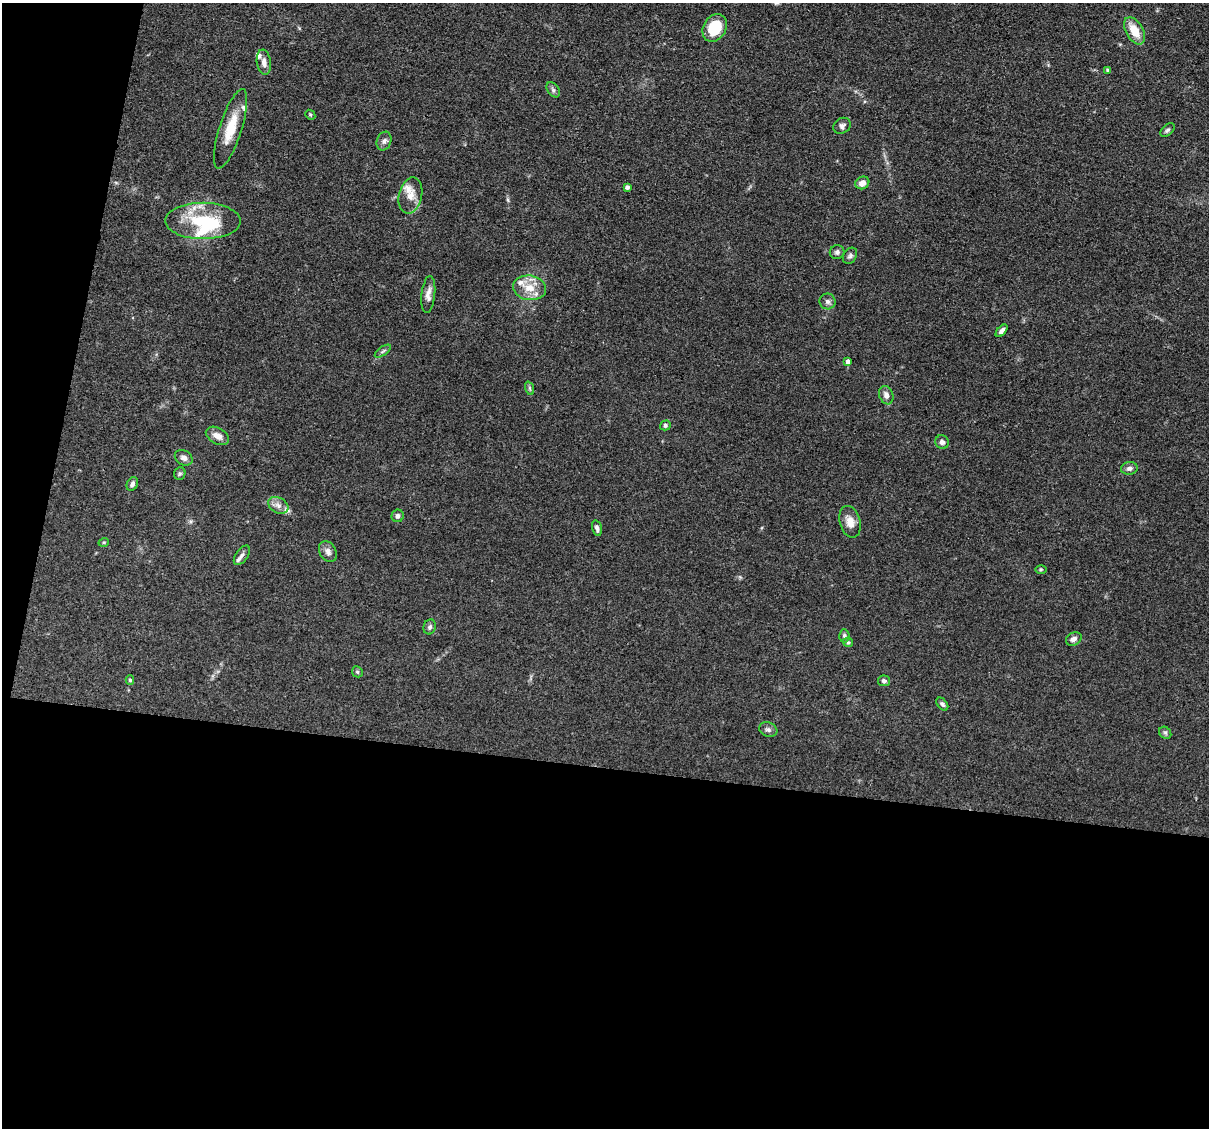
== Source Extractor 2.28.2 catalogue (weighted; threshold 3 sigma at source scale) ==
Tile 13 of 4 x 4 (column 1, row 4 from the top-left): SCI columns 1-1207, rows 233-1358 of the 4830 x 4851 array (HDU 1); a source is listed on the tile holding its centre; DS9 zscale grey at full resolution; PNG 1211 x 1130 px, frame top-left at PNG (2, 3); each listed source drawn as its Kron ellipse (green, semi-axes under 4 px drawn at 4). Shown black and unused: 36% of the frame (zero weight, under 3 of 4 exposures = <1% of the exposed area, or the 3 px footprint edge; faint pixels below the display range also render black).
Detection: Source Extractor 2.28.2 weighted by HDU 2 'WHT'; one run over the whole footprint, this tile lists its part. Background 0.067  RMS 0.0061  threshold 0.0275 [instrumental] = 3 sigma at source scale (4.5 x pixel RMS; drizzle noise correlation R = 1.50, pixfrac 1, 0.05/0.05 arcsec/px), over >= 5 px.
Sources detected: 57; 2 inside a brighter object's white glare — neither listed nor drawn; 6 inside a brighter listed object's ellipse — not listed separately; the other 49 listed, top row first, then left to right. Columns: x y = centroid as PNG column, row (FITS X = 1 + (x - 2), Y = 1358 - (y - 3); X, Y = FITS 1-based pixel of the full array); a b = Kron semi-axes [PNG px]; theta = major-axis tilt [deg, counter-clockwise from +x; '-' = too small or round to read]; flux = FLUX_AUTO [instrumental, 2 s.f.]
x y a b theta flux
715 28 14 11 60 19
1134 31 15 8 -60 11
264 62 12 7 -81 3.6
1108 70 4 3 - 0.96
553 90 8 5 -54 1.6
310 115 5 4 - 0.77
842 126 9 7 31 2
231 129 41 11 72 16
1167 130 8 5 45 1.4
384 141 9 7 70 2.2
862 183 7 6 - 4.2
627 187 4 3 - 1.7
410 195 18 11 77 6.9
203 221 38 18 0 30
837 252 7 7 - 1.7
850 256 9 6 56 1.7
529 288 16 12 -9 9.8
428 294 19 7 84 3.8
827 301 8 8 - 2.1
1002 331 7 4 47 2.1
383 351 9 4 35 1.3
848 361 4 4 - 2.3
529 388 7 4 -71 0.94
886 395 9 7 -70 3.2
665 425 5 5 - 1.6
217 436 12 8 -28 4.6
942 442 7 6 - 2.1
184 458 9 7 -33 2.8
1129 468 8 6 7 2.1
180 474 6 5 - 1.1
132 484 7 5 63 2.1
278 505 11 7 -30 3.4
398 516 6 6 - 1.8
850 522 16 10 -75 5.8
597 528 8 4 -75 1.8
104 542 5 3 - 0.6
328 551 11 8 -60 3.1
242 555 11 6 55 2
1041 569 6 4 1 0.75
430 627 7 6 - 1.6
844 636 6 5 - 1.3
1074 639 8 6 29 2.5
848 642 5 4 - 0.81
357 672 6 5 - 0.94
130 680 4 4 - 0.97
884 681 6 5 - 1.5
942 704 7 5 -50 1.4
768 730 9 7 -20 2
1165 733 6 5 - 1.1